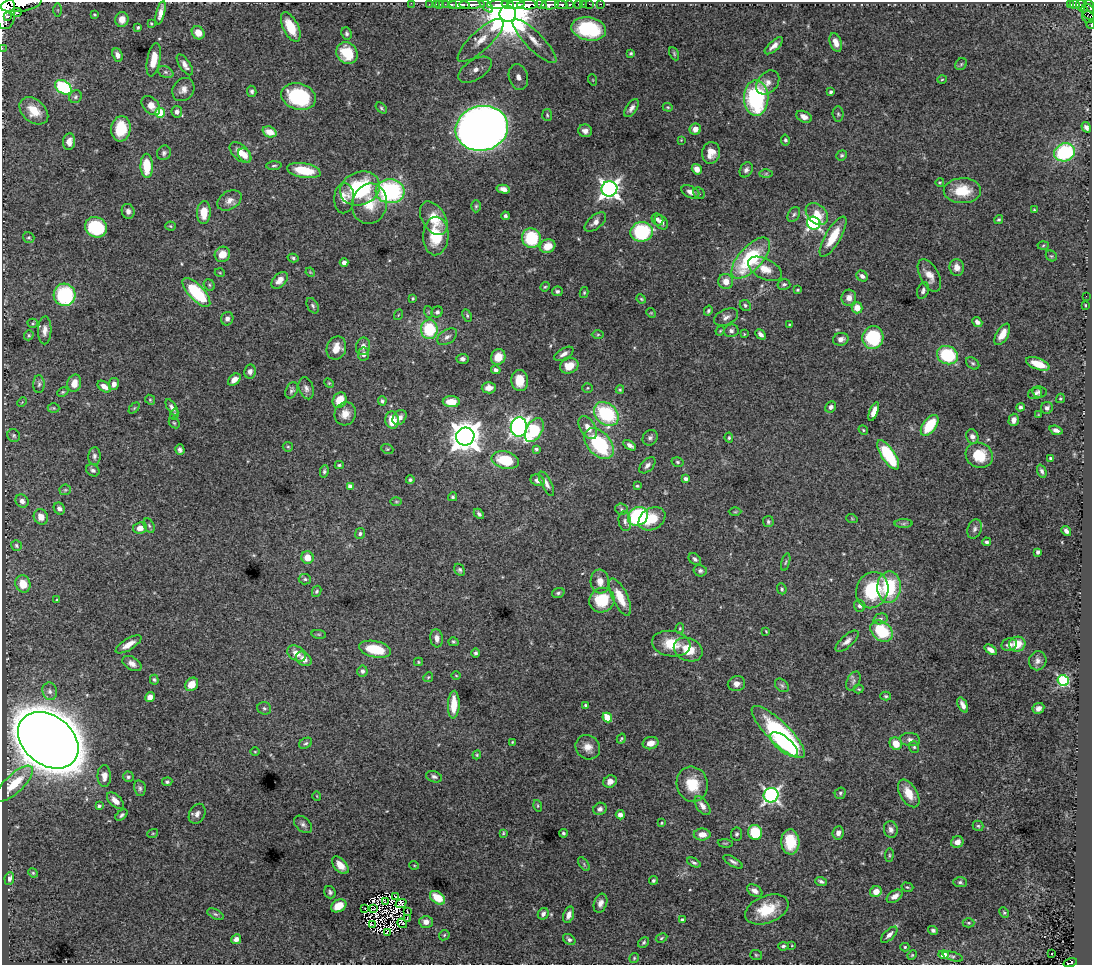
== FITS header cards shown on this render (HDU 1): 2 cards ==
NAXIS1  =                 1090
NAXIS2  =                  963

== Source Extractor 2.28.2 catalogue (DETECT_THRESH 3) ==
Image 1090 x 963 px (HDU 1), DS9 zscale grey, 1 PNG px = 1 image px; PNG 1094 x 967 px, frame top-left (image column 1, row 963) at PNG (2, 2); each listed source drawn as its Kron ellipse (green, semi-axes under 4 px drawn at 4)
Background 1.97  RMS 0.022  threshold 0.0645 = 3 sigma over >= 5 px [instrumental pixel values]
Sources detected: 453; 5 with non-positive FLUX_AUTO (blend fragments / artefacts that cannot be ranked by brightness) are neither listed nor drawn; the other 448 listed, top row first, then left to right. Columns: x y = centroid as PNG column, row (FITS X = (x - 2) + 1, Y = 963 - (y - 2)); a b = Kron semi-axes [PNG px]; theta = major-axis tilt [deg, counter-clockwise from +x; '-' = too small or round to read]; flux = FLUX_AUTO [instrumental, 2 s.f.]
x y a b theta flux
411 3 2 2 - 19
21 4 21 7 10 2800
429 4 2 2 - 20
436 4 2 2 - 21
440 4 2 2 - 18
445 4 2 2 - 20
472 4 13 3 1 1400
498 4 10 4 5 1300
508 4 6 3 -17 700
516 4 8 3 1 760
570 4 3 3 - 280
578 4 3 2 - 40
583 4 2 2 - 13
589 4 2 2 - 13
600 4 3 2 - 20
1075 4 5 3 - 260
452 5 3 2 - 80
459 5 11 4 -2 1400
486 5 9 4 -44 190
527 5 10 4 1 2000
541 5 5 3 - 560
550 5 9 4 5 1300
561 5 6 3 -6 360
1071 5 3 3 - 87
1081 5 6 3 -80 330
1090 6 7 3 -69 380
4 10 19 11 -85 6000
58 10 6 4 -90 3
17 12 5 4 - 330
1088 12 8 6 -58 260
161 13 12 4 76 9.7
508 14 8 8 - 9200
94 15 3 3 - 1.6
7 17 4 2 - 480
1088 17 6 6 - 250
122 19 7 6 - 10
151 24 3 2 - 1.4
1091 25 4 2 - 25
138 27 3 3 - 2.6
291 27 16 7 -64 34
589 29 17 11 -10 90
198 33 7 6 - 16
346 33 6 5 - 3
481 40 30 10 43 30
535 41 30 8 -45 27
836 42 9 5 -71 11
774 46 11 5 42 8.2
2 48 2 2 - 12
347 53 11 10 - 47
631 53 4 3 - 1.9
674 54 7 4 -64 2.3
117 55 7 5 -68 6.8
154 60 17 6 79 24
961 64 6 5 - 2.5
185 65 12 5 -56 8.5
475 70 18 10 33 25
165 72 8 5 -26 4
518 77 13 9 -74 20
942 79 4 3 - 1.2
593 80 6 3 -71 1.4
768 82 13 10 48 11
63 87 9 6 -33 120
183 90 12 10 53 10
252 91 5 4 - 3.4
831 92 4 3 - 3
75 97 7 6 - 3.1
299 97 17 13 -16 110
756 98 18 12 -89 170
151 105 11 7 -48 14
668 107 5 4 - 1.6
381 108 7 4 -38 2.4
631 108 10 5 55 6.3
34 111 16 11 -40 24
177 112 6 5 - 5.7
160 113 5 5 - 45
838 114 7 5 -88 3.1
547 115 6 5 - 2.1
804 117 8 5 -25 9.7
1086 127 5 4 - 5.5
482 128 26 22 13 2400
121 129 13 9 84 40
695 129 5 5 - 11
585 131 7 6 - 7
270 132 7 5 -21 18
681 140 3 3 - 1
785 140 5 4 - 2.7
69 142 8 6 83 9.9
240 152 13 7 -41 20
1064 152 10 9 - 120
164 153 7 6 - 4.2
711 153 11 9 81 15
245 155 8 5 -50 8.5
842 155 5 5 - 2.3
147 166 12 6 -89 40
274 166 7 3 4 2.4
697 169 5 4 - 11
304 170 17 7 -10 44
746 170 8 6 60 4.9
766 174 6 4 1 2.4
940 182 4 3 - 1.3
360 188 20 16 21 110
503 189 7 4 -12 8.1
609 189 8 7 - 730
390 191 14 12 -5 190
962 191 19 12 0 42
690 192 9 6 -25 7.4
699 193 6 5 - 2.4
344 198 15 10 87 16
229 200 13 9 30 9.6
370 204 20 17 76 32
476 206 6 5 - 2.4
1034 210 3 3 - 1.4
128 211 7 6 - 6.5
204 213 11 7 88 22
794 214 8 5 58 3.4
817 214 12 9 -44 23
505 216 4 3 - 3.1
434 218 18 11 -59 34
657 219 6 5 - 3.9
999 219 4 4 - 2.4
595 222 13 6 40 8.5
661 222 8 5 -52 7.7
814 223 7 6 - 340
170 226 5 4 - 1.8
96 227 11 10 - 110
642 232 11 10 - 110
436 236 19 12 88 52
833 237 23 7 59 39
29 238 6 5 - 2.3
531 238 10 9 - 74
1043 245 5 3 - 1.7
548 246 8 6 24 24
222 254 8 7 - 17
1051 256 6 5 - 2
293 258 5 3 - 2.1
751 258 25 11 48 140
344 263 4 4 - 5.4
957 267 8 7 - 10
765 269 18 10 -27 22
310 272 5 4 - 1.2
220 273 5 3 - 1.2
929 275 18 9 -62 15
862 276 6 5 - 5.2
280 280 10 6 46 10
726 282 8 7 - 15
784 284 6 5 - 3.8
209 285 6 5 - 2.2
545 287 5 4 - 1.8
798 290 4 3 - 1.8
557 291 5 5 - 3.4
923 291 8 5 71 4.6
196 292 18 7 -46 91
584 293 5 4 - 2
65 295 11 11 - 130
1086 296 2 2 - 23
413 298 4 3 - 1.7
849 298 8 7 - 10
641 299 5 4 - 1.7
745 305 6 5 - 2.9
1085 305 3 2 - 1.1
313 306 8 5 -61 3.1
857 308 5 5 - 18
708 311 5 4 - 2.9
429 312 6 4 -71 1.6
437 312 6 5 - 3.9
651 313 5 4 - 1.4
398 315 5 3 - 1.1
467 316 6 4 -64 2.4
726 317 13 7 25 6.9
227 319 7 6 - 5.6
977 322 5 4 - 5.3
33 323 5 4 - 1.9
789 325 4 3 - 1.4
429 329 9 8 - 70
45 330 14 6 88 9.8
720 331 5 4 - 1.6
731 331 7 6 - 4.6
598 334 6 4 2 2
744 334 3 3 - 1.3
761 334 6 4 -46 5.9
1002 334 12 6 60 15
29 335 5 4 - 2.6
447 337 11 7 34 6.2
873 338 11 10 - 92
841 339 8 6 14 8.5
363 346 9 7 77 7.9
336 348 12 9 69 19
363 354 6 5 - 6.3
564 354 11 5 31 6.7
947 355 11 9 -24 87
498 357 8 7 - 20
462 359 6 5 - 4.8
973 363 7 5 -39 3
1038 364 12 5 -20 25
569 366 9 7 23 23
496 370 5 4 - 4
250 371 7 6 - 5.2
234 380 7 5 40 9.9
520 380 10 8 -86 25
74 383 9 7 76 14
329 383 5 4 - 1.6
39 384 9 5 88 4.1
114 384 6 5 - 7.8
104 387 7 5 -34 10
306 388 11 7 -71 6.6
489 388 7 5 5 11
587 388 5 5 - 2
292 390 8 5 65 3.4
620 390 4 4 - 1.7
63 392 6 4 26 2
1040 392 7 5 -12 3.9
1035 393 7 5 19 4
1060 398 5 4 - 1.8
150 400 5 4 - 1.9
340 400 8 6 61 26
382 401 4 4 - 2.8
22 402 5 4 - 1.6
451 402 8 5 -2 22
172 407 9 4 -57 5.6
831 407 6 5 - 4.2
1020 407 4 4 - 4.1
54 408 6 5 - 2.3
134 408 6 4 46 1.9
1047 408 6 6 - 4.6
874 412 10 4 69 12
174 414 5 4 - 1.7
345 414 12 10 66 15
606 414 13 10 -43 120
1038 415 3 3 - 1.4
400 417 8 6 51 6.8
392 420 8 6 -82 28
1014 420 6 5 - 7
174 423 6 4 -43 2.1
930 425 12 6 53 55
519 427 10 8 83 530
588 428 13 7 -59 13
534 430 13 8 60 86
863 430 5 4 - 1.6
1056 430 6 4 -20 6.8
14 436 7 6 - 2.8
972 436 7 6 - 6
465 437 9 9 - 2400
650 438 8 7 - 4.5
729 438 5 4 - 2.1
599 444 18 11 -48 130
630 445 7 4 -33 6.1
288 447 5 4 - 2
387 449 6 4 -21 1.8
536 449 4 3 - 2.8
180 450 5 4 - 4.2
888 455 17 6 -56 95
979 455 14 12 -27 43
94 456 9 6 86 4.4
1050 458 3 3 - 2.3
505 460 14 8 -12 53
678 462 6 4 -17 2.6
339 465 4 4 - 2
647 465 10 6 45 6.1
93 470 7 5 -28 4.6
324 471 6 4 80 3
1042 471 7 4 -68 3.9
686 479 4 3 - 4.8
410 480 4 4 - 2.6
537 480 7 5 -24 5.8
546 484 13 5 -63 7.1
350 486 4 4 - 8.2
637 486 4 4 - 1.8
65 490 6 5 - 2.6
453 497 4 4 - 2.7
22 501 7 6 - 6.7
396 502 6 4 0 1.7
59 508 6 5 - 4.6
621 509 6 5 - 2.9
735 512 6 4 1 1.9
479 514 6 4 -45 3.6
638 516 10 9 - 190
41 517 8 7 - 13
652 519 14 10 32 34
852 519 6 3 -20 1.2
625 521 10 6 -81 5.3
768 522 5 5 - 2.5
904 524 9 4 1 3.4
149 526 7 5 -63 2.7
140 528 7 5 9 12
975 529 10 6 71 5.2
1066 531 5 4 - 4.7
360 534 5 5 - 3.3
987 542 4 4 - 2.9
16 546 5 5 - 2.6
1038 552 4 3 - 3.7
307 558 6 6 - 20
695 559 7 5 -40 3.4
786 562 9 3 74 2.1
460 570 6 5 - 2.8
700 571 7 5 -13 3.7
305 579 6 5 - 2.9
600 582 12 9 -84 13
23 584 9 7 -67 25
889 587 16 12 88 83
782 589 5 4 - 2.6
872 590 18 16 68 87
317 591 5 4 - 2.6
558 593 6 5 - 3.2
620 597 20 7 -64 29
57 600 4 4 - 1.4
602 600 13 12 - 57
860 606 6 5 - 4.5
880 619 7 5 16 3.3
680 628 5 4 - 1.7
766 631 3 2 - 1.2
882 631 12 9 -40 68
319 634 7 3 -8 1.9
437 638 9 6 -82 8.2
847 641 14 6 41 7.7
453 642 5 4 - 2
128 644 15 5 31 13
671 644 19 12 -9 33
1017 644 8 7 - 23
1009 645 8 6 11 6.6
375 649 16 8 -12 52
688 650 15 11 -24 30
991 650 7 4 -36 7.5
296 653 10 7 -33 13
476 653 4 4 - 3
304 659 8 6 -40 10
1038 661 9 8 - 7.2
418 662 4 4 - 1.7
132 664 10 6 -30 8.7
362 671 5 5 - 4.4
456 676 5 3 - 1.2
428 677 5 4 - 2
154 680 5 4 - 2.4
853 681 10 6 62 4.9
1063 681 5 5 - 170
192 684 7 6 - 20
736 684 8 7 - 7.6
782 685 8 5 -46 3.3
859 689 5 4 - 1.7
50 691 9 7 -73 6.1
886 696 5 4 - 2.1
150 697 5 4 - 11
454 705 14 6 88 28
585 705 4 3 - 2
963 705 8 4 -64 7.2
264 708 7 6 - 3.2
1038 708 6 5 - 6.1
607 717 5 4 - 37
778 732 35 11 -44 230
621 739 5 2 - 1.7
48 740 33 24 -39 8500
910 740 10 6 -4 5.9
512 742 3 2 - 1.2
306 743 7 5 28 2.9
651 743 8 6 13 10
784 744 17 7 -40 39
896 744 6 6 - 23
588 747 13 11 -41 14
914 747 6 5 - 2.3
255 752 5 3 - 1.3
477 755 4 4 - 1.7
104 776 11 6 -89 9.9
128 777 5 5 - 2.8
434 777 8 5 -17 4.5
610 781 7 6 - 9
167 782 5 4 - 2.9
14 784 24 9 44 42
692 784 17 15 -74 41
140 788 8 6 -79 3.7
840 793 6 5 - 2.7
909 793 15 8 -59 25
771 795 7 7 - 440
317 796 4 3 - 1.1
115 801 10 5 -43 11
99 806 3 3 - 2.6
538 806 6 4 -73 1.8
702 806 11 6 -54 8.2
600 809 7 6 - 5.4
197 814 10 7 61 7.5
121 815 7 4 39 2.9
620 815 5 4 - 6.4
661 823 4 4 - 1.5
303 824 10 7 -44 5.6
978 826 5 5 - 2.6
891 830 8 7 - 6.6
755 832 7 7 - 58
153 833 5 3 - 1.4
503 833 4 3 - 1.5
563 833 4 3 - 2.5
838 833 7 5 84 8
702 834 8 6 0 13
737 834 6 5 - 3.1
790 842 12 9 -87 39
957 842 6 5 - 9.7
725 843 7 3 -4 1.5
889 855 7 3 82 1.8
733 862 11 4 -31 4.3
694 863 7 4 -26 3.1
584 864 8 4 -55 2.2
340 865 10 6 -49 14
414 865 5 3 - 1.3
33 873 5 4 - 1.6
9 878 6 5 - 4.5
653 880 4 4 - 2.6
821 881 6 3 -20 3.3
960 882 7 5 -3 2.8
907 887 6 4 -16 2.1
755 891 8 5 -31 7
330 892 6 5 - 3.4
876 892 6 5 - 14
895 896 9 5 33 9.6
395 897 4 2 - 0.89
438 898 8 5 -37 33
385 902 3 2 - 2.6
401 903 5 2 - 0.72
600 903 10 6 71 8.2
339 906 8 6 29 21
365 909 2 2 - 2
374 909 3 2 - 3
767 909 22 13 22 46
407 911 3 2 - 1.9
1004 913 5 4 - 2
215 914 9 4 -26 3.1
543 914 6 5 - 4.7
569 915 8 5 72 8.3
407 919 3 2 - 1.5
682 920 4 4 - 4.8
426 922 7 6 - 8.8
402 923 5 2 - 2.2
969 923 6 4 0 2
372 925 4 2 - 2.1
933 930 5 4 - 3.8
388 932 3 2 - 2.7
444 935 6 4 47 2
889 935 10 5 44 6.8
661 938 6 4 28 2.1
236 939 5 4 - 6.7
569 939 7 5 -37 4.1
644 942 6 4 46 2.4
783 946 5 4 - 2.7
792 946 3 2 - 1
905 947 4 4 - 2.2
1052 954 3 3 - 6
756 955 6 5 - 2
912 955 5 4 - 1.7
943 955 5 4 - 17
953 956 10 4 -16 2.5
634 958 5 4 - 1.7
1070 963 7 4 15 190
At the frame edge (FLAGS 8, measured only in part): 8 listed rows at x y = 411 3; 21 4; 1090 6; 4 10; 1088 17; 1091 25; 2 48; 1070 963
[5 non-positive-flux detections neither listed nor drawn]